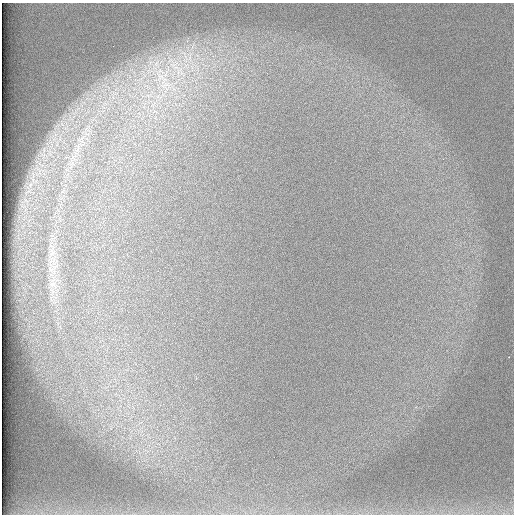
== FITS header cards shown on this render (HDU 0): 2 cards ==
NAXIS1  =                  512 /
NAXIS2  =                  512 /

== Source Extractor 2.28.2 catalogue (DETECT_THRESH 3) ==
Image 512 x 512 px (HDU 0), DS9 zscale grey, 1 PNG px = 1 image px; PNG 516 x 516 px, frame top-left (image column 1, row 512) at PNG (2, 3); no overlay
Background 98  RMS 2.9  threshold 8.81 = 3 sigma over >= 5 px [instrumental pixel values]
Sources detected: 10; all 10 listed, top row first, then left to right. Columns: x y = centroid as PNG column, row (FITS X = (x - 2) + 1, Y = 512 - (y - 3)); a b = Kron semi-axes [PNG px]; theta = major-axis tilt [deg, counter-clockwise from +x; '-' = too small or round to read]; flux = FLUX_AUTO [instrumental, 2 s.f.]
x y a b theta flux
185 56 7 4 -71 690
190 57 15 4 85 1200
175 66 22 10 -38 4300
160 76 19 10 -50 4000
165 85 17 9 24 3100
77 151 8 4 -71 670
52 253 12 3 45 490
51 269 9 4 9 450
53 284 9 6 20 800
509 357 3 2 - 340